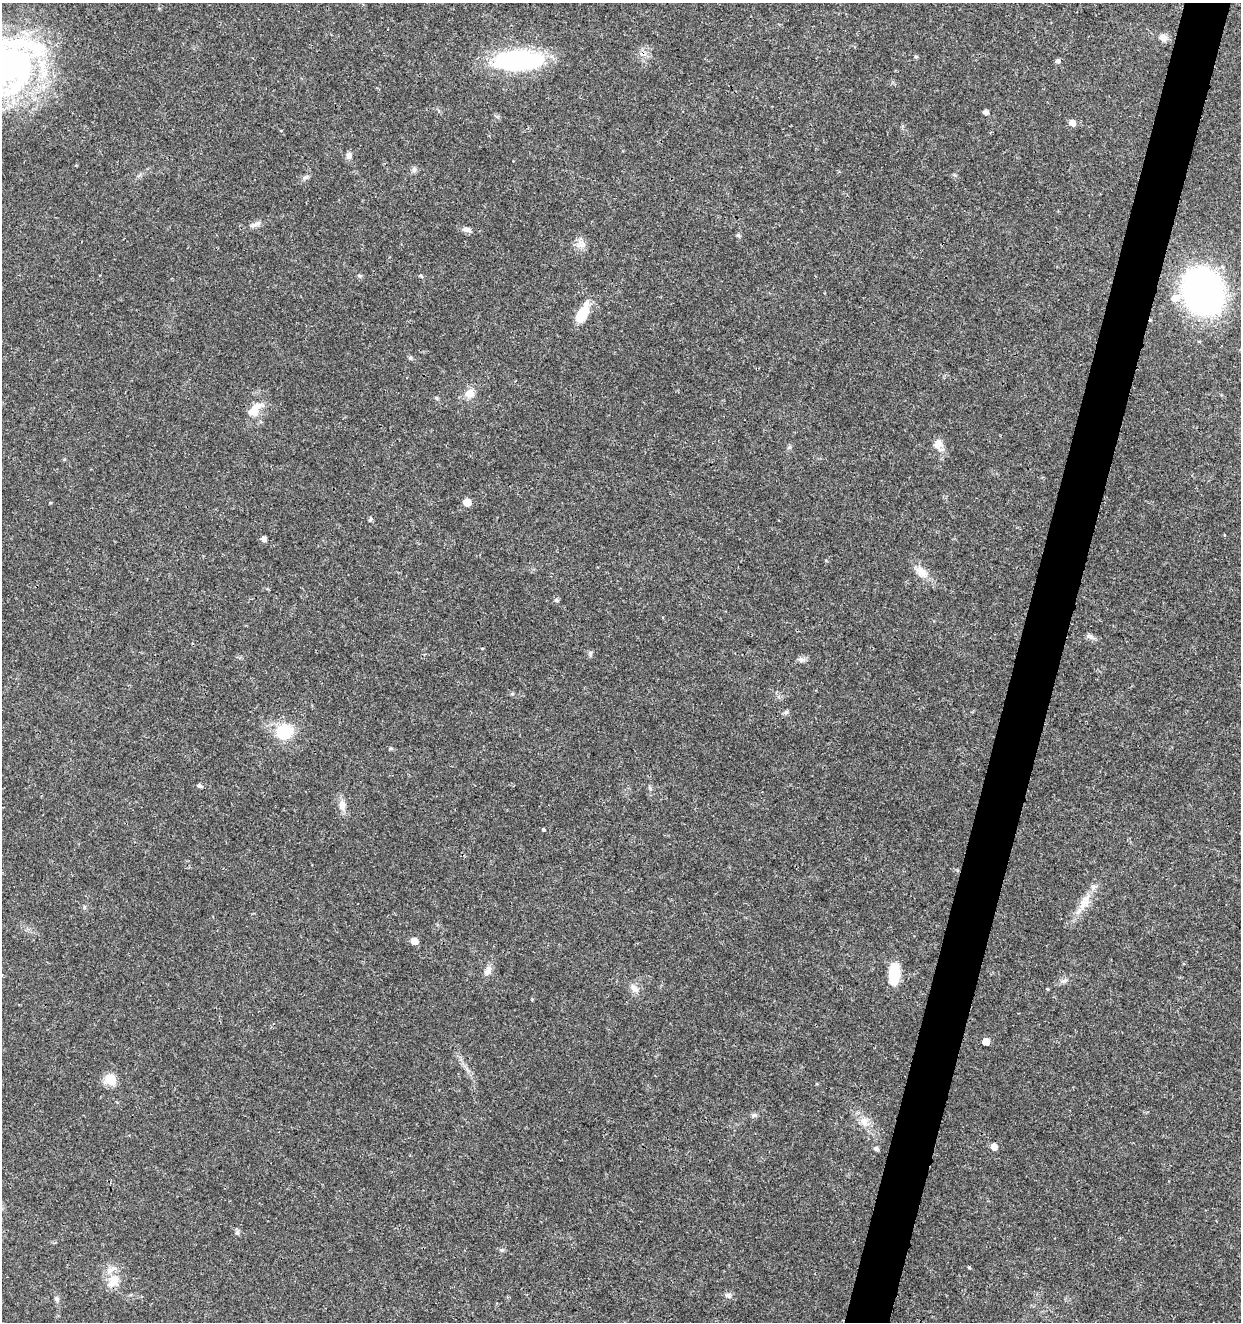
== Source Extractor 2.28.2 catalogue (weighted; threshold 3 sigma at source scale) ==
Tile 10 of 4 x 4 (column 2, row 3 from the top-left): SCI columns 1523-2761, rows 1326-2645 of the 5461 x 5295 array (HDU 1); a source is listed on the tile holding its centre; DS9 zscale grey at full resolution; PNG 1243 x 1324 px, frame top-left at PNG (2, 3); no overlay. Shown black and unused: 4% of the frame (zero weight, under 3 of 4 exposures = <1% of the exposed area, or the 3 px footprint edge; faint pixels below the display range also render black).
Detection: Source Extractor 2.28.2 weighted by HDU 2 'WHT'; one run over the whole footprint, this tile lists its part. Background 0.0179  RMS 0.0021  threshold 0.00941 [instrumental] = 3 sigma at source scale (4.5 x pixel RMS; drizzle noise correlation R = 1.50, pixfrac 1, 0.0396/0.0396 arcsec/px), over >= 5 px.
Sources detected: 59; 1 inside a brighter listed object's ellipse — not listed separately; the other 58 listed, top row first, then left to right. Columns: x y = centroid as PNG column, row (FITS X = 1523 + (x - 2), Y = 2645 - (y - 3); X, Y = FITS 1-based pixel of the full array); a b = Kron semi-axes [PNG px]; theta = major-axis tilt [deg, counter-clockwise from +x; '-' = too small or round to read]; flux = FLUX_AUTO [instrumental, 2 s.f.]
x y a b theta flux
1163 38 10 9 - 1.3
916 57 5 4 - 0.31
519 61 51 20 2 30
1058 61 5 5 - 0.63
10 64 75 63 51 80
985 112 5 4 - 0.88
1072 123 6 5 - 1.7
349 156 9 7 87 0.94
414 170 8 6 90 0.59
306 177 9 5 26 0.56
255 225 18 6 22 1.2
466 229 13 7 -9 0.96
738 235 6 5 - 0.33
580 245 12 8 -11 1.3
359 276 7 4 -9 0.31
1203 292 26 22 -69 130
1175 298 9 8 - 2.2
582 314 24 11 62 5.3
410 358 6 5 - 0.36
470 393 12 11 - 2
436 398 6 4 -88 0.27
255 409 27 12 45 3.5
938 444 15 12 89 1.8
789 447 7 5 43 0.39
467 502 5 5 - 3.4
50 503 4 3 - 0.2
370 520 6 4 71 0.41
263 539 5 5 - 0.91
921 572 19 12 -39 2.5
556 600 6 5 - 0.53
1089 636 11 5 -17 0.68
590 653 7 5 47 0.42
801 660 11 6 -6 0.78
786 712 6 6 - 0.44
285 732 21 19 10 7.6
200 786 5 4 - 0.61
650 788 6 4 -71 0.31
342 805 14 9 -82 1.7
543 829 4 3 - 0.28
1085 902 29 11 66 3.6
414 941 5 5 - 2.5
488 971 15 8 64 1.2
894 973 23 11 87 6.4
1064 981 10 4 13 0.53
634 988 14 7 -46 1.2
1048 989 5 3 - 0.2
986 1041 5 5 - 2.3
110 1079 6 6 - 15
754 1115 8 5 -8 0.52
864 1121 15 11 -63 2.2
994 1146 5 5 - 2
876 1148 6 5 - 0.57
237 1233 7 6 - 0.51
502 1250 6 5 - 0.39
969 1267 4 4 - 0.23
113 1281 22 15 54 3.7
728 1295 10 7 -22 0.7
57 1299 7 6 - 0.46
Overlapping masked pixels (flux is a lower limit): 1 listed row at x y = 1203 292
Isophote crosses this tile's border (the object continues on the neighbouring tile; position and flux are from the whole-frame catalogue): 1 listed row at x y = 10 64